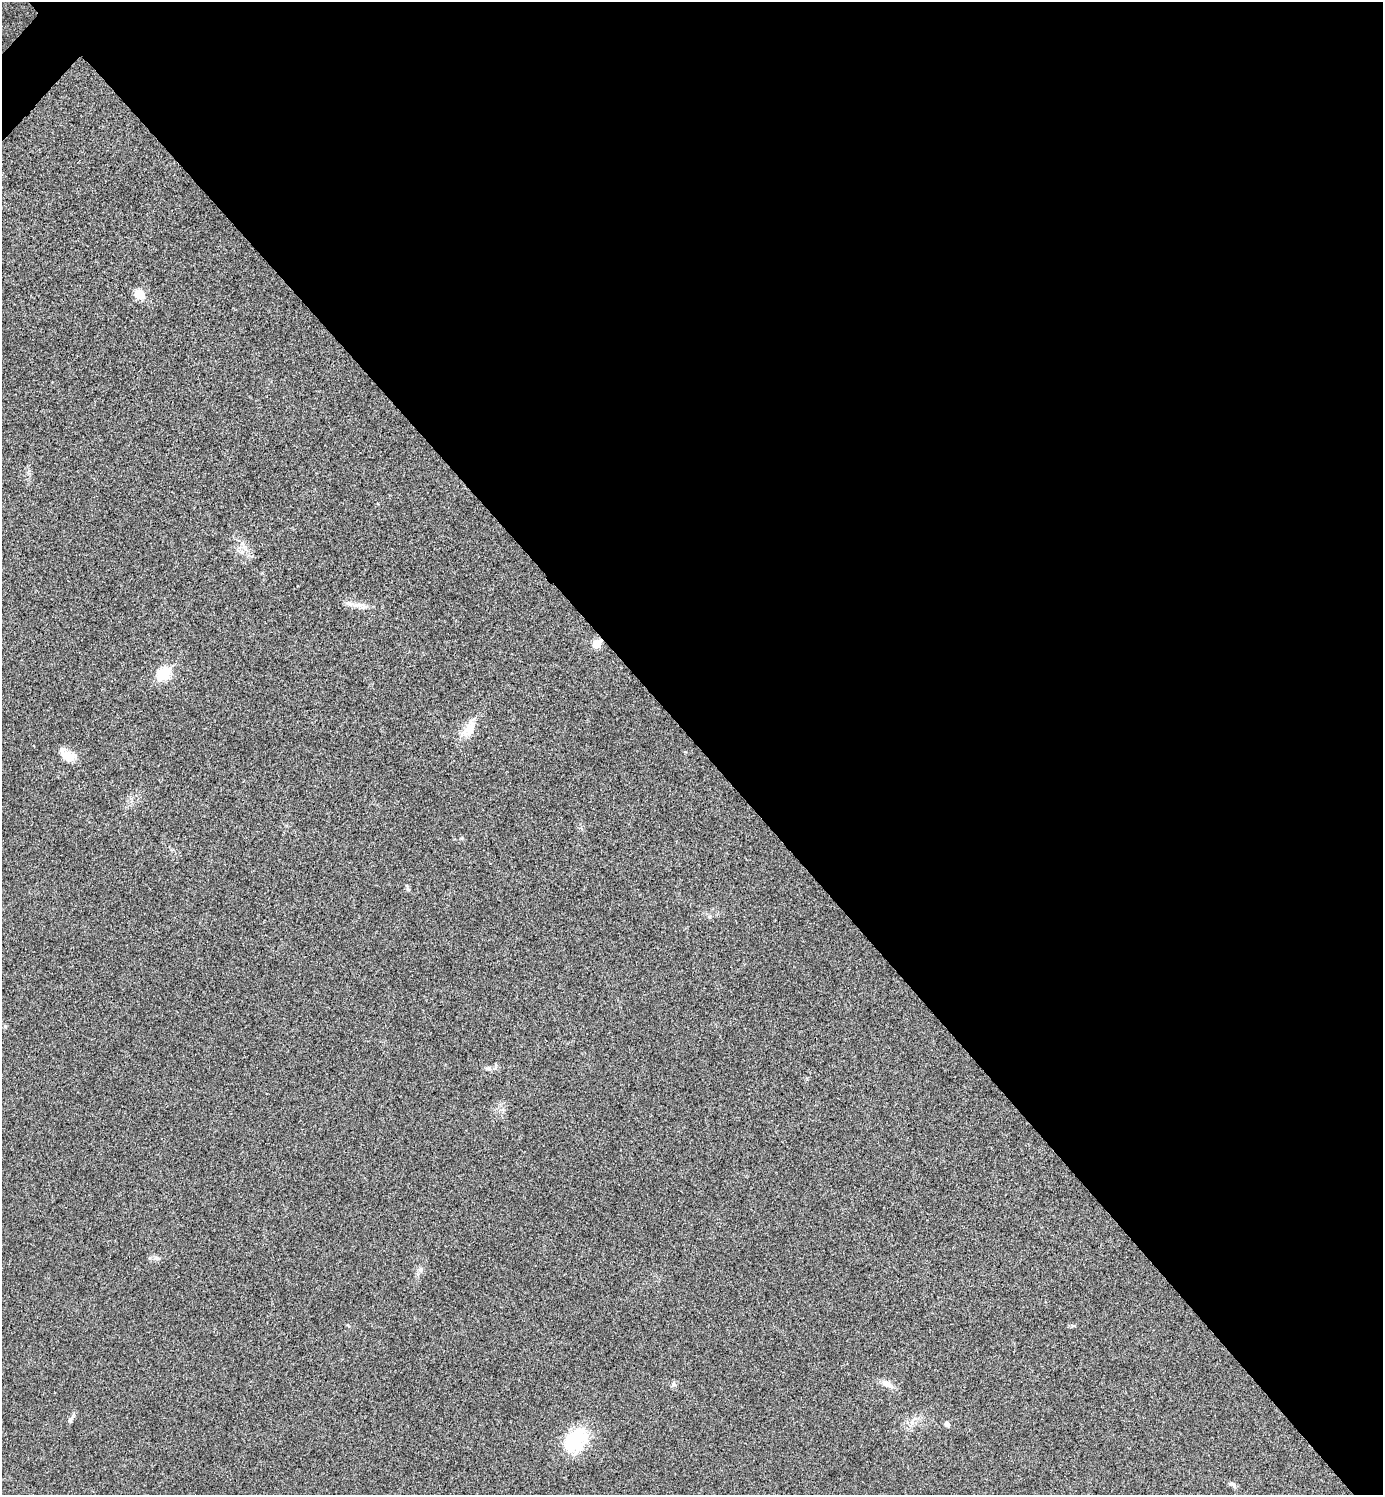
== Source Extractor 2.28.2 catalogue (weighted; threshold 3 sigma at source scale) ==
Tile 8 of 4 x 4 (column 4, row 2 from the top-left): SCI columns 4314-5694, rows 3017-4509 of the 6006 x 6006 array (HDU 1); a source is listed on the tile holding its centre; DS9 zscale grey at full resolution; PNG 1385 x 1497 px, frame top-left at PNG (2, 2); no overlay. Shown black and unused: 50% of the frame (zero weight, under 3 of 4 exposures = <1% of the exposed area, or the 3 px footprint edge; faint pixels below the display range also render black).
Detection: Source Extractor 2.28.2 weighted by HDU 2 'WHT'; one run over the whole footprint, this tile lists its part. Background 0.0189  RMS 0.0055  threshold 0.0248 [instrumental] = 3 sigma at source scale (4.5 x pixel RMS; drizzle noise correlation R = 1.50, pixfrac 1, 0.05/0.05 arcsec/px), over >= 5 px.
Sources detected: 19; all 19 listed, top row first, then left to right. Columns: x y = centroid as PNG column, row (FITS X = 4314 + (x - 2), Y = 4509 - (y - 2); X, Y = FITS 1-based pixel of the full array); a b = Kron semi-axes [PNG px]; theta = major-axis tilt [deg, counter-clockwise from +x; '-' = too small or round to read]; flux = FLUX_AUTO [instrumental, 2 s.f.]
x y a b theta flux
139 294 13 10 -53 7.3
243 546 10 6 -89 2.7
361 606 26 8 -12 5.5
596 644 6 5 - 14
164 674 7 6 - 52
469 729 25 13 59 9.1
68 755 20 10 -34 7.6
408 889 7 6 - 1
5 1026 5 4 - 0.88
488 1069 7 7 - 1.5
157 1258 9 6 -22 1.8
421 1269 9 4 -90 1.4
886 1383 16 10 -24 4.2
674 1384 7 5 -60 1.2
71 1419 11 6 59 1.5
912 1423 9 6 -70 2.3
947 1424 7 6 - 1.8
576 1440 33 25 48 27
1232 1484 11 6 -26 1.9
Overlapping masked pixels (flux is a lower limit): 1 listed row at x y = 596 644
Unlisted compact peaks at least as high as the median listed source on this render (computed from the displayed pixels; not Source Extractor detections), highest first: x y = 462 838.